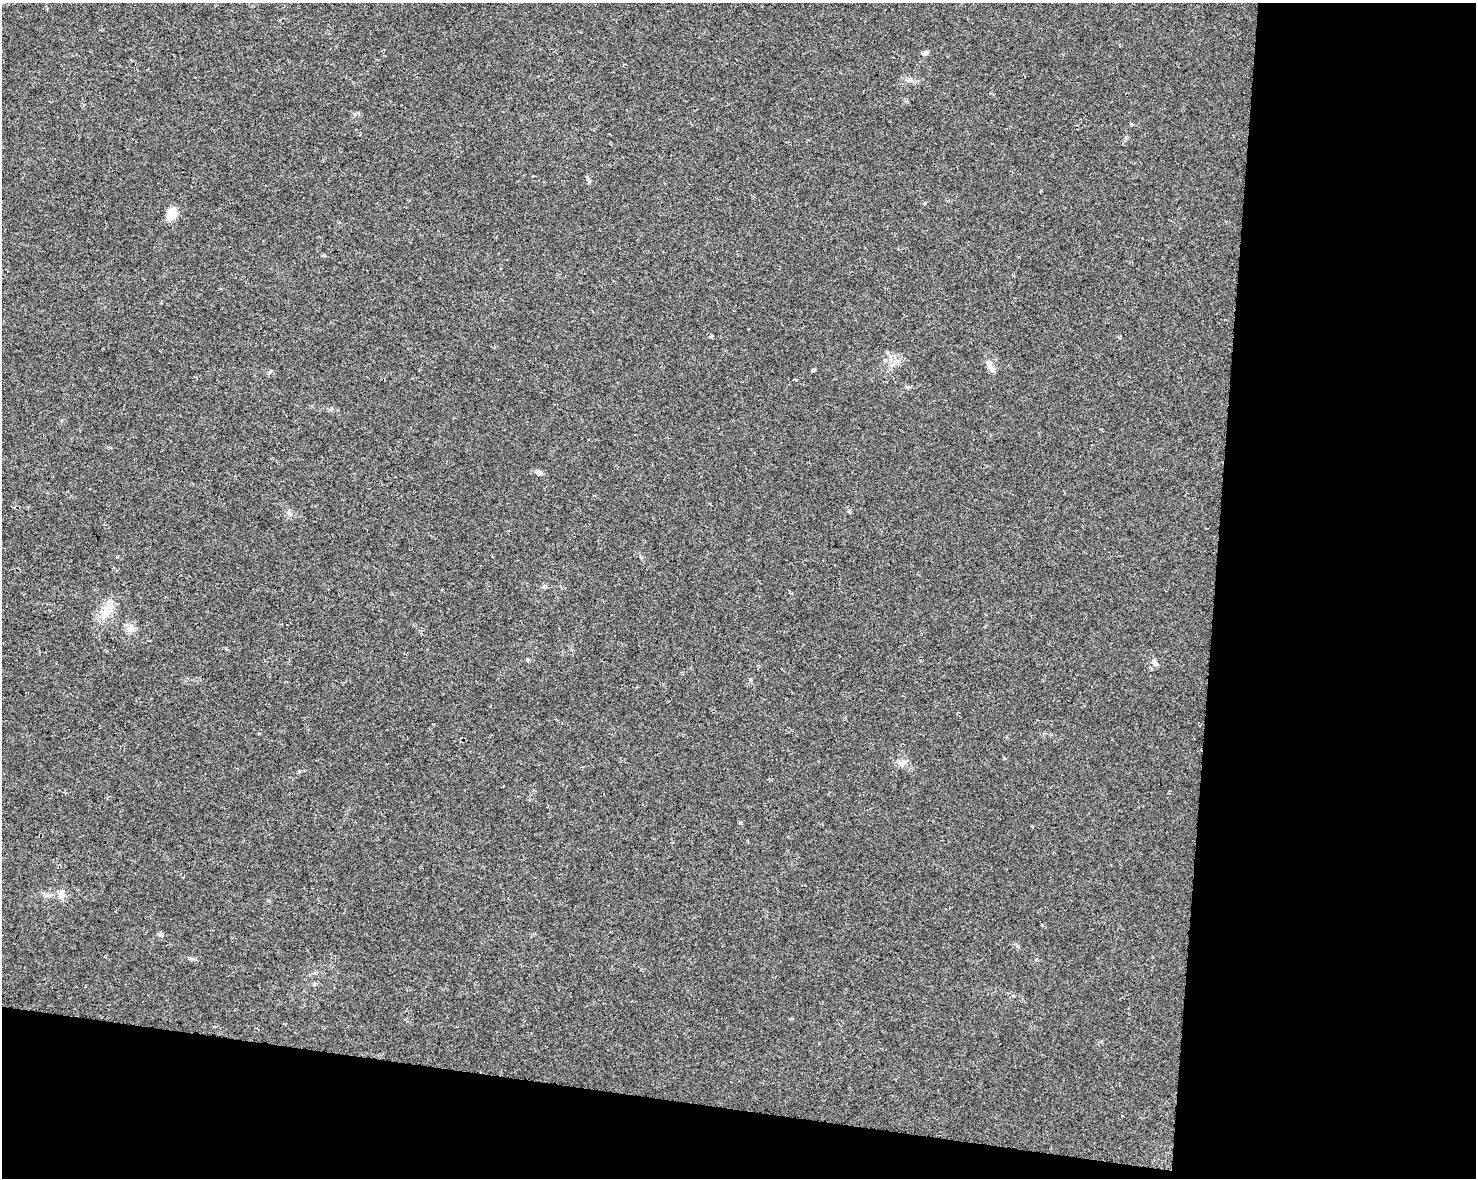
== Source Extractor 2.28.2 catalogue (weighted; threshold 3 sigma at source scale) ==
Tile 12 of 3 x 4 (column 3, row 4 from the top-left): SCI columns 3176-4649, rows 9-1184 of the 4934 x 4714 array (HDU 1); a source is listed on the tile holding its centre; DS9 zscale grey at full resolution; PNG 1478 x 1180 px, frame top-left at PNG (2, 3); no overlay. Shown black and unused: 24% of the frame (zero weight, under 2 of 3 exposures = <1% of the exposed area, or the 3 px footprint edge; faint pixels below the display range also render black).
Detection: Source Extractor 2.28.2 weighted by HDU 2 'WHT'; one run over the whole footprint, this tile lists its part. Background 0.0196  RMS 0.0049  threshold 0.0222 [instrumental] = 3 sigma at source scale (4.5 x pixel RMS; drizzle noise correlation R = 1.50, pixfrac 1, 0.0396/0.0396 arcsec/px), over >= 5 px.
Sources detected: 23; all 23 listed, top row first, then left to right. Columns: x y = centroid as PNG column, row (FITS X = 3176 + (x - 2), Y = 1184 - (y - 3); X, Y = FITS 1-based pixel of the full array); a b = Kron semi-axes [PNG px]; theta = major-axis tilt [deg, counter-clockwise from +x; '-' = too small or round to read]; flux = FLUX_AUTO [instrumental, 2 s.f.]
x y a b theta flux
1119 45 3 3 - 0.56
925 53 9 5 12 1.3
910 80 7 4 70 0.84
1131 124 4 3 - 1.2
588 179 11 4 -61 0.92
171 214 16 10 59 6.2
711 336 3 3 - 1.9
991 367 20 6 -55 3.4
813 370 5 4 - 0.57
270 372 5 4 - 1.4
796 381 3 3 - 2.2
540 473 9 6 -59 1.2
289 513 8 6 -68 1.3
545 587 7 4 8 0.84
104 613 9 5 -44 1.9
130 628 10 10 - 3.4
527 660 5 4 - 0.67
1154 662 10 5 -83 1.6
1004 758 5 3 - 0.41
1032 826 3 3 - 0.72
61 895 11 9 -80 3.2
49 896 8 5 19 1.3
161 935 7 5 -29 1
Unlisted compact peaks at least as high as the median listed source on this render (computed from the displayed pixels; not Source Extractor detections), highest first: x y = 740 823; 849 511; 190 958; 907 387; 903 762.